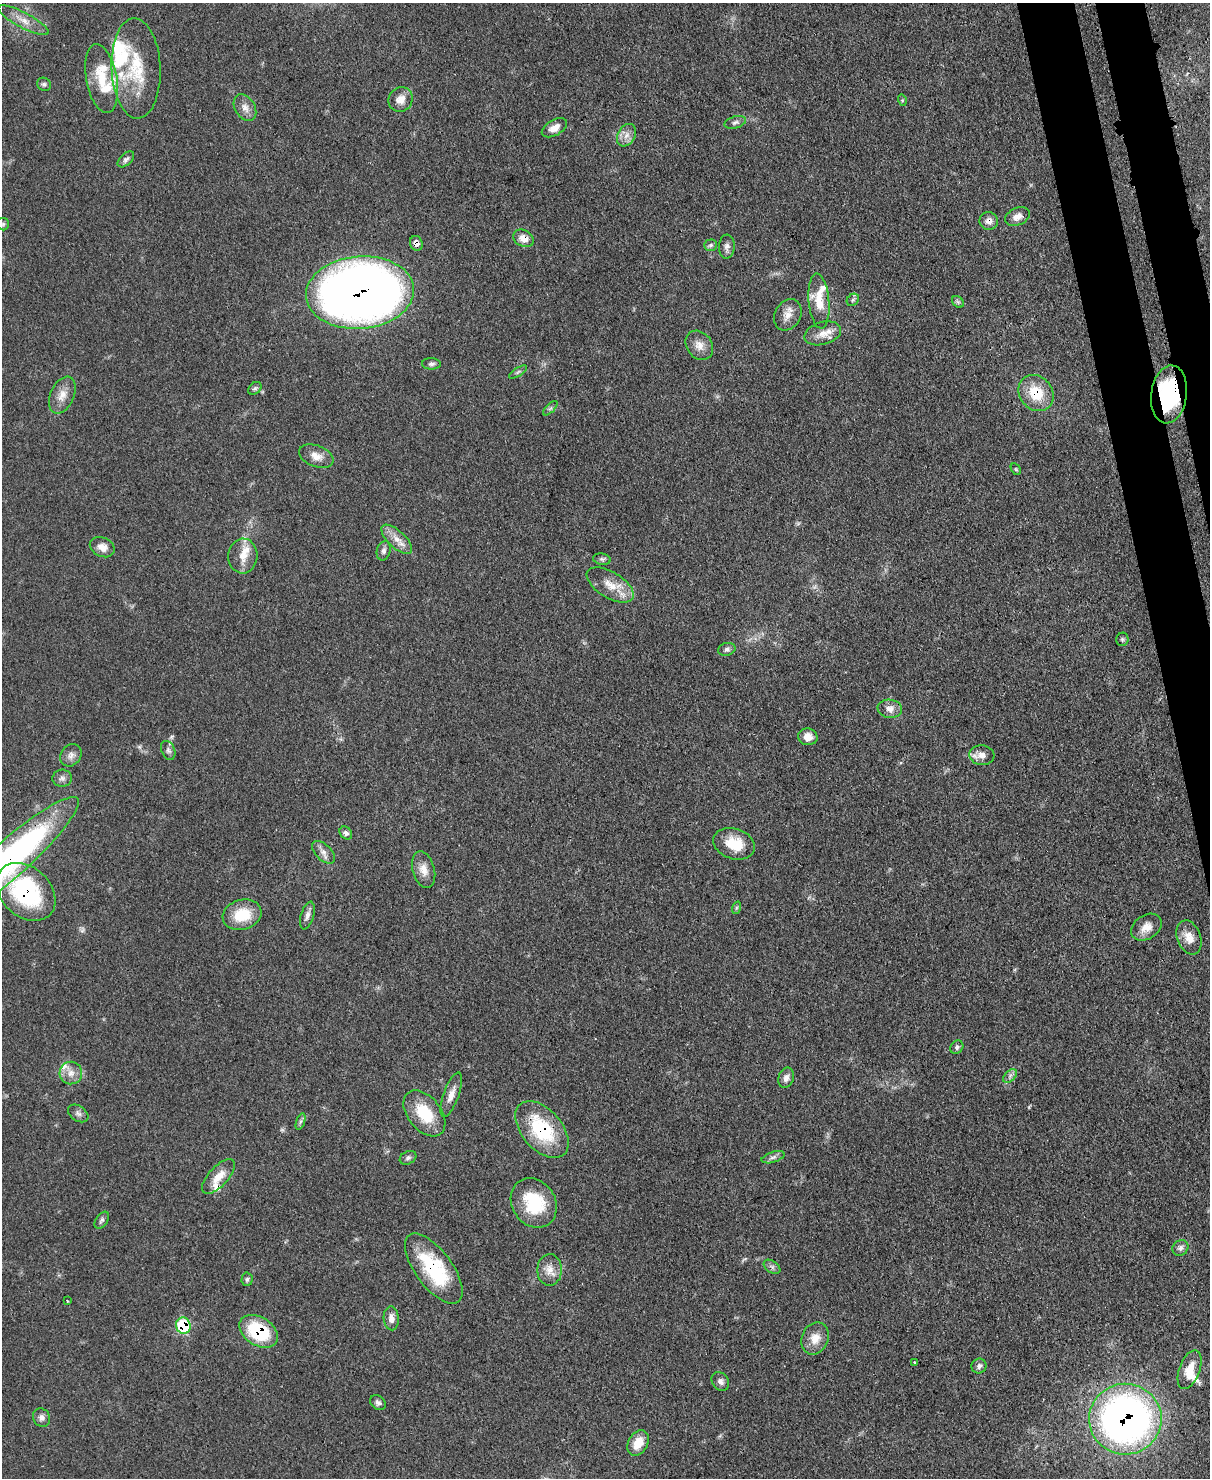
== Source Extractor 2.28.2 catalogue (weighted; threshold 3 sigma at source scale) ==
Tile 6 of 4 x 3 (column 2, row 2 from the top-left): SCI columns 1286-2493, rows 1690-3165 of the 4991 x 4970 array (HDU 1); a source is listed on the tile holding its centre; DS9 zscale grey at full resolution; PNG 1212 x 1480 px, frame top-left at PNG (2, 3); each listed source drawn as its Kron ellipse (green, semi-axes under 4 px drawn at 4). Shown black and unused: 4% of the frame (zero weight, under 3 of 4 exposures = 9% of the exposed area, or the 3 px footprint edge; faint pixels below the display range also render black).
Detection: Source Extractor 2.28.2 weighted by HDU 2 'WHT'; one run over the whole footprint, this tile lists its part. Background 0.0551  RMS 0.004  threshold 0.0181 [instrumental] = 3 sigma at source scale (4.5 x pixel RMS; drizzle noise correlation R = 1.50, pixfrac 1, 0.05/0.05 arcsec/px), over >= 5 px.
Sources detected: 101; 10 inside a brighter listed object's ellipse — not listed separately; the other 91 listed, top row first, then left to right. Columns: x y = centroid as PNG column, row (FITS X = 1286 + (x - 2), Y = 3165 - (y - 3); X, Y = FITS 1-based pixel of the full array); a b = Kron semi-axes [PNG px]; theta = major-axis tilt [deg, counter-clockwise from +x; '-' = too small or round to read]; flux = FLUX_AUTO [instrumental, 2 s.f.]
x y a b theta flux
23 20 28 7 -28 5
136 68 50 24 -88 22
102 79 35 15 -80 12
44 84 7 6 - 1
401 99 13 11 48 3.8
902 100 6 3 -73 0.47
245 108 14 10 -58 3.1
735 122 11 6 16 1.3
554 128 14 7 29 3.5
626 135 12 8 60 2.9
126 159 10 5 43 1.2
1017 217 13 8 23 3.2
989 221 9 9 - 2.5
3 224 6 6 - 0.75
523 238 11 8 -28 3.7
416 243 7 6 - 2.5
711 245 6 5 - 0.83
727 247 12 8 86 1.8
360 292 54 36 5 500
853 300 7 5 45 0.86
819 301 27 10 -85 8.4
958 302 7 5 -44 0.79
788 315 16 13 60 4.1
823 333 19 11 16 4.8
699 345 15 12 -53 3.9
431 364 9 5 -1 1.2
518 372 10 4 32 0.95
255 388 7 5 43 0.89
1036 393 19 16 -50 13
1169 394 29 18 82 39
62 395 19 12 66 4.8
550 408 9 3 45 0.76
316 456 18 10 -21 4.1
1016 469 6 4 -59 0.57
397 539 19 8 -43 4.3
102 547 13 9 -25 3.5
384 551 10 6 74 1.5
243 556 17 14 87 5.4
602 559 9 5 -9 0.97
610 585 26 13 -31 7.7
1122 639 7 6 - 0.79
727 649 9 6 14 1.2
890 709 12 9 -9 3.1
808 737 10 8 -14 3.6
168 750 10 6 -65 1.2
71 755 12 10 51 2.2
982 755 13 10 -5 3.2
62 778 10 8 5 1.7
346 833 7 5 -49 1.4
734 844 21 15 -18 11
323 852 14 7 -44 2.5
7 861 94 18 42 140
424 870 19 11 -75 4.4
26 892 33 24 -43 47
736 908 6 4 72 0.59
242 915 20 15 16 12
307 915 14 6 73 2.1
1146 927 16 12 34 4.5
1189 937 18 11 -69 4.8
957 1047 7 6 - 0.97
71 1073 11 11 - 3.7
1010 1076 8 5 46 1.3
786 1078 10 7 72 2.1
451 1095 23 8 70 4
78 1113 11 7 -34 1.5
424 1113 26 16 -51 16
300 1121 9 4 71 0.86
542 1129 33 20 -49 29
773 1157 12 5 17 1.4
408 1158 9 6 29 1.1
218 1176 22 9 47 5.8
534 1203 26 21 -55 21
102 1220 9 6 55 1.1
1180 1248 8 7 - 1.5
772 1267 9 6 -35 1.3
434 1269 41 18 -54 30
549 1270 16 12 -90 4.4
247 1279 7 5 88 0.84
67 1301 3 2 - 0.45
391 1318 12 7 -86 2.7
183 1326 8 7 - 19
259 1331 21 14 -33 25
815 1338 17 13 67 5.5
915 1362 3 2 - 0.61
979 1366 7 7 - 1.7
1190 1370 20 10 70 7.1
720 1381 10 8 -53 1.7
378 1403 8 6 -36 1.4
42 1418 9 8 - 1.9
1125 1419 36 35 - 220
638 1443 14 9 60 6.7
Overlapping masked pixels (flux is a lower limit): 13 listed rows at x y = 989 221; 523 238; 416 243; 360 292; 1036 393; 1169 394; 7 861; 26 892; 542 1129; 434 1269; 183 1326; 259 1331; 1125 1419
Isophote crosses this tile's border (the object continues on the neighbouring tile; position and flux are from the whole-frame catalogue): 1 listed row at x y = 7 861